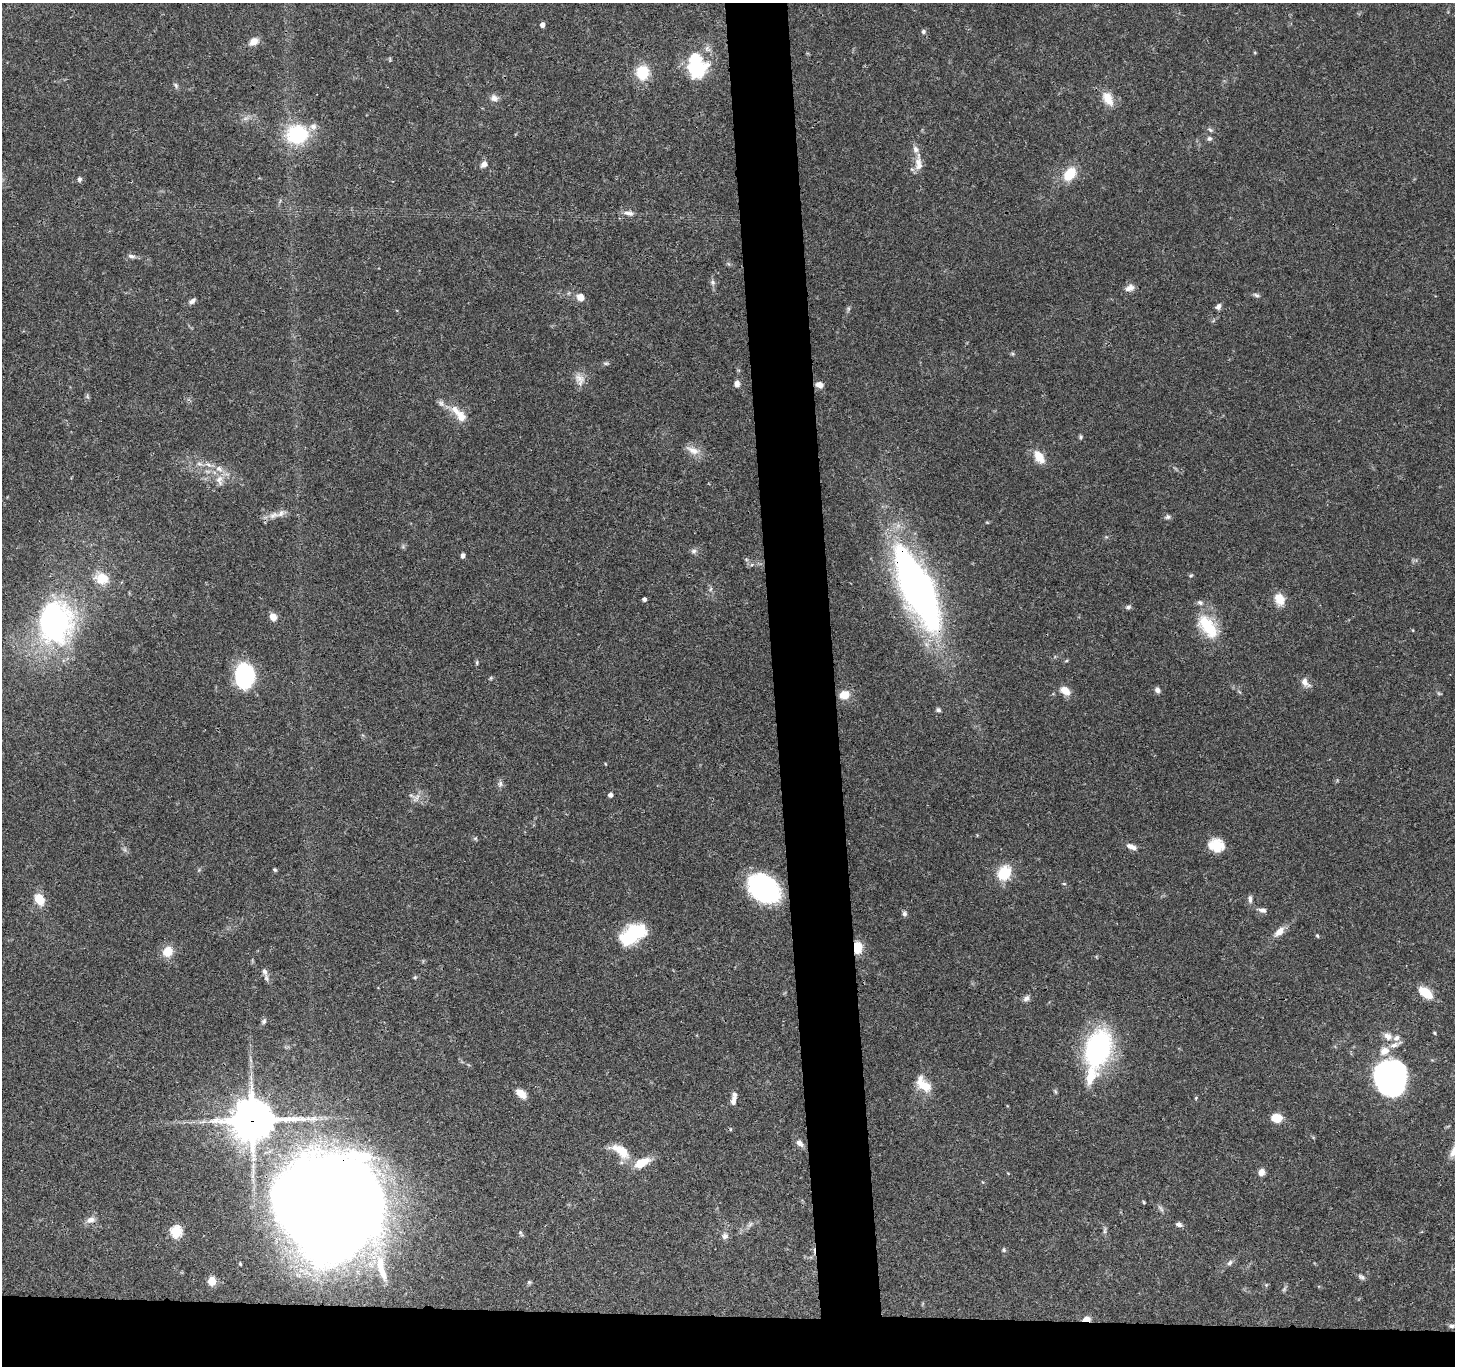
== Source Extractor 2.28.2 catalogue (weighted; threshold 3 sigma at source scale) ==
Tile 8 of 3 x 3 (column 2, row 3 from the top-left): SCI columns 1455-2907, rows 121-1484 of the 4360 x 4336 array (HDU 1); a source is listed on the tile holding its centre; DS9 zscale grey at full resolution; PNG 1457 x 1368 px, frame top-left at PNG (2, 3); no overlay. Shown black and unused: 8% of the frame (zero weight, under 3 of 4 exposures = <1% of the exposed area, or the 3 px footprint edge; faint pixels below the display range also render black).
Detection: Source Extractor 2.28.2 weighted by HDU 2 'WHT'; one run over the whole footprint, this tile lists its part. Background 0.0438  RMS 0.0028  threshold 0.0126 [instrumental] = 3 sigma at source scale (4.5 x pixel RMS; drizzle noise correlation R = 1.50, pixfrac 1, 0.05/0.05 arcsec/px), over >= 5 px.
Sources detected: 136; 2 too faint to see at this stretch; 1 inside a brighter object's white glare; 1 cosmic-ray / hot-pixel residue — not listed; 12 inside a brighter listed object's ellipse — not listed separately; the other 120 listed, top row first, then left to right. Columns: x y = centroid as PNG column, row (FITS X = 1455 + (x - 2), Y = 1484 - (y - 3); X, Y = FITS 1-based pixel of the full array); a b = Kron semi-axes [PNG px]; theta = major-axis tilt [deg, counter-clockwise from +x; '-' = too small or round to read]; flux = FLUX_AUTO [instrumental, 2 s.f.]
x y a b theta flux
542 25 5 4 - 1.4
923 31 6 5 - 0.62
254 41 12 9 31 2.2
696 68 25 23 61 17
642 73 12 11 - 9.6
176 85 8 5 -44 0.62
494 98 10 9 - 1.5
1108 98 19 11 -61 4.3
245 118 9 4 9 0.84
313 127 11 9 -18 1.8
1210 130 7 5 -23 0.58
297 134 15 13 11 26
1209 138 7 6 - 0.69
484 164 8 6 41 1.4
918 164 20 9 -90 2.9
1070 174 13 9 52 8.5
80 179 7 6 - 0.68
629 213 15 6 -6 1.5
131 256 10 5 -15 0.91
712 282 8 7 - 0.82
1130 288 12 7 23 1.8
1256 295 9 4 -25 0.63
580 297 7 7 - 2.8
192 301 10 6 33 0.99
1218 307 7 6 - 1
848 309 7 4 72 0.49
606 363 8 4 -8 0.47
580 379 18 12 -63 2.7
737 384 8 6 81 1.3
819 385 8 6 -16 1.8
87 396 7 4 -72 0.48
459 414 29 11 -50 5
1081 437 6 4 -76 0.43
693 450 21 9 -23 2.9
1039 457 17 10 -59 4.2
199 464 9 4 -9 0.83
209 465 8 5 -31 0.95
219 480 15 9 87 2.5
273 515 14 8 24 2.1
1167 517 7 6 - 0.73
987 522 5 3 - 0.24
694 551 8 7 - 0.88
463 555 5 4 - 0.91
101 578 20 15 -19 5.4
917 588 72 24 -65 150
710 589 6 4 70 0.45
644 599 4 4 - 0.89
1279 599 16 12 -67 3.6
1128 607 7 5 27 0.7
273 617 8 7 - 2.4
55 622 36 29 88 74
1208 626 34 18 -54 12
1066 661 5 3 - 0.33
477 663 7 4 73 0.39
245 676 18 14 82 38
491 678 6 4 89 0.35
1305 682 13 8 -48 2.1
1157 690 7 6 - 1.1
1065 691 11 8 -35 3.2
844 695 12 10 18 3.5
938 710 6 5 - 0.69
605 764 5 3 - 0.23
500 784 9 6 80 0.87
610 795 4 4 - 1.3
416 798 15 8 51 1.9
475 838 7 4 0 0.43
1216 845 16 13 -12 6.1
1131 847 13 6 -23 1.7
125 850 7 4 -71 0.57
275 870 5 4 - 0.39
1004 873 15 12 57 9.2
1064 884 5 3 - 0.27
764 889 24 17 -39 58
39 899 11 8 -64 5.8
1250 899 10 5 -85 0.93
1262 910 11 6 -11 1.2
904 914 6 6 - 0.75
1279 932 16 8 43 2.5
632 935 25 14 31 22
1317 936 5 4 - 0.36
858 947 11 8 89 5.1
168 952 12 11 - 4.2
264 972 11 7 -64 1.3
415 977 5 4 - 0.35
1425 993 15 9 -37 6.6
1026 998 8 6 38 1.1
264 1021 8 6 63 0.67
1434 1033 5 4 - 0.3
1388 1036 12 9 -39 2
1098 1048 33 20 75 51
1384 1051 14 11 32 3.1
1390 1078 28 24 -68 110
923 1084 23 12 -48 5.5
521 1094 12 7 -39 3.1
1196 1098 5 4 - 0.29
733 1101 11 6 79 1.4
1276 1118 12 9 -3 4.3
252 1120 15 13 0 910
800 1143 11 7 -38 1.5
620 1151 30 13 -34 6.1
1261 1172 9 7 80 1.7
1144 1202 4 3 - 0.34
331 1205 70 67 16 1200
90 1220 12 7 14 1.7
750 1224 8 4 53 0.68
1179 1224 7 5 -19 0.94
1105 1230 11 4 81 0.67
176 1232 6 6 - 27
521 1233 10 4 -63 0.44
725 1236 9 9 - 1.2
1004 1250 6 5 - 0.49
1230 1263 8 6 55 0.84
240 1264 4 3 - 0.29
382 1271 30 9 -68 4.3
1361 1277 10 5 -34 0.74
212 1281 5 5 - 9.6
529 1282 5 5 - 0.41
1284 1289 8 4 46 0.51
1086 1319 8 5 5 2.3
1452 1326 8 4 5 0.64
Overlapping masked pixels (flux is a lower limit): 6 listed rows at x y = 819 385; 917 588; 858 947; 252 1120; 331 1205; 1086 1319